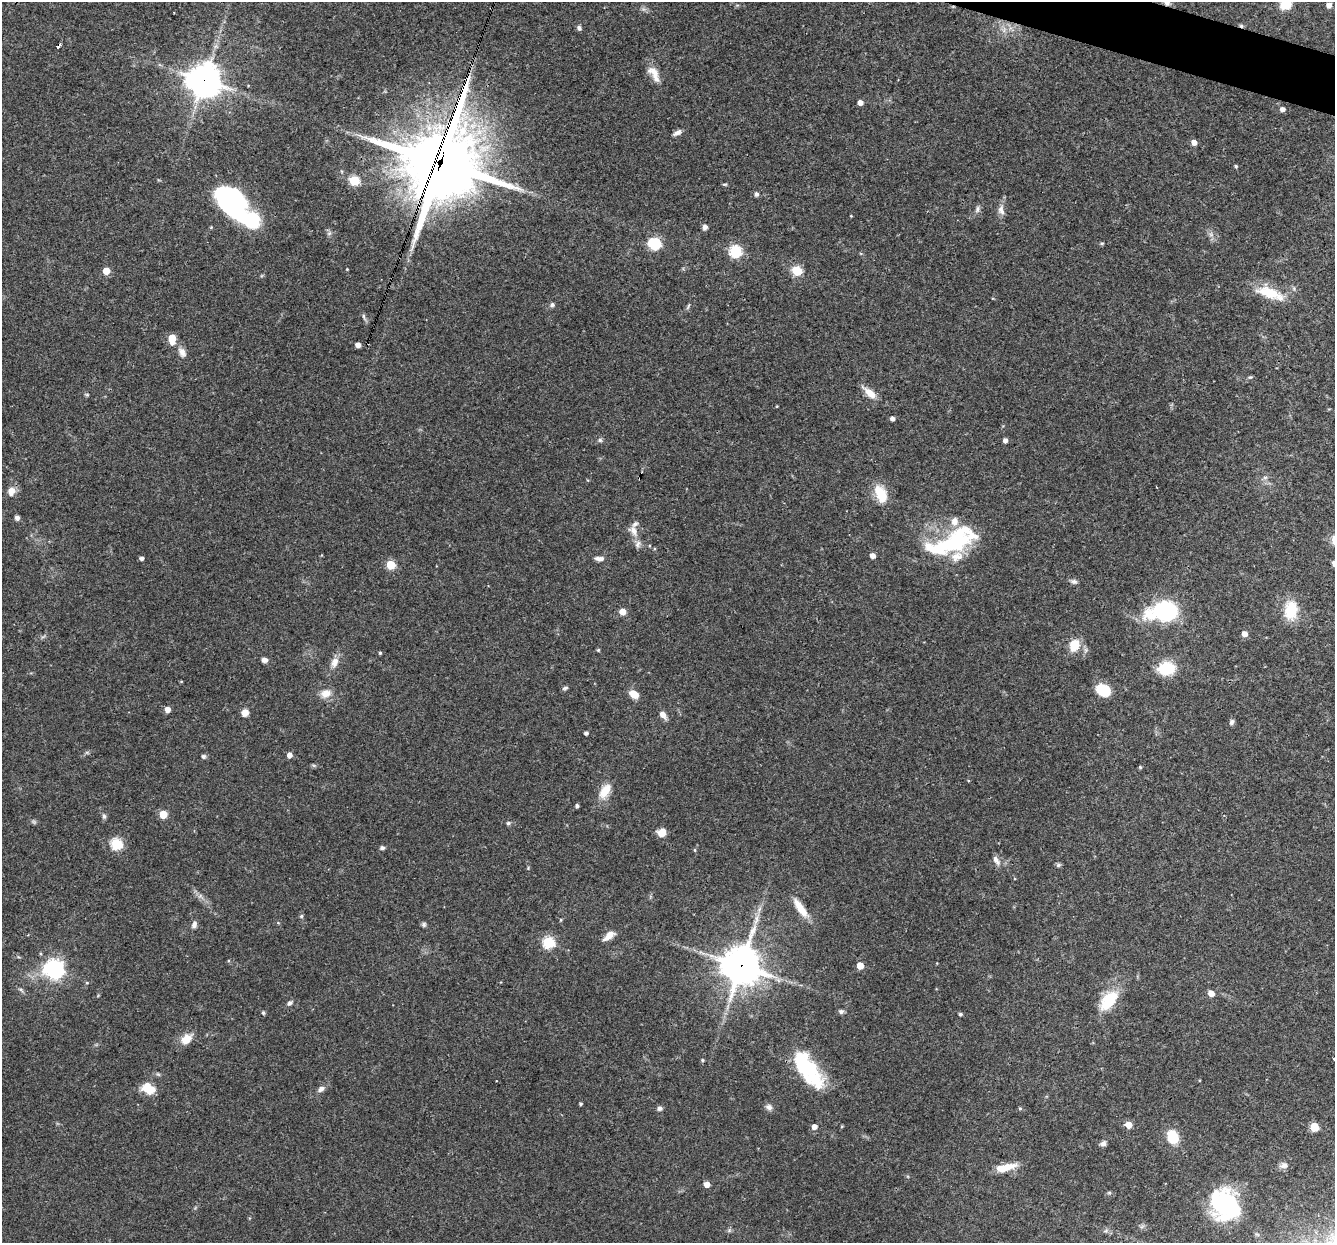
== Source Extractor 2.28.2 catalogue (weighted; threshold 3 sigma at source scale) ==
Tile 10 of 4 x 4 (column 2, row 3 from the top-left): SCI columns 1334-2666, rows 1498-2738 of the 5331 x 5348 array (HDU 1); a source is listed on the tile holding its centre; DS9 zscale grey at full resolution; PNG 1337 x 1245 px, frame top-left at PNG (2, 2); no overlay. Shown black and unused: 1% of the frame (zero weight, under 3 of 4 exposures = <1% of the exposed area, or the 3 px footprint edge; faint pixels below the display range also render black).
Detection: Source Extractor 2.28.2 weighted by HDU 2 'WHT'; one run over the whole footprint, this tile lists its part. Background 0.0576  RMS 0.0032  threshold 0.0146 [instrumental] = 3 sigma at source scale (4.5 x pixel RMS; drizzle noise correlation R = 1.50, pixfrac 1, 0.05/0.05 arcsec/px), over >= 5 px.
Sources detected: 140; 1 too faint to see at this stretch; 2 inside a brighter object's white glare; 2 cosmic-ray / hot-pixel residue — not listed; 6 inside a brighter listed object's ellipse — not listed separately; the other 129 listed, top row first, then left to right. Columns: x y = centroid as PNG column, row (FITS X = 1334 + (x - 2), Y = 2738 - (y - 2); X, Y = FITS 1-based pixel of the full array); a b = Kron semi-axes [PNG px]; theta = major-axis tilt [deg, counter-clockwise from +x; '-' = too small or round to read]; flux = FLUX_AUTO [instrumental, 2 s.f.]
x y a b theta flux
1166 2 13 6 -36 1.8
1285 4 10 8 12 6.5
1329 5 5 5 - 1.8
579 28 7 5 -62 0.76
59 46 5 3 - 4.1
654 74 25 10 -60 3.8
204 80 12 11 - 490
860 103 4 4 - 1.8
1282 109 4 4 - 1.6
677 133 11 5 30 1.4
1194 142 5 5 - 2.2
440 163 32 28 66 2100
1236 166 4 4 - 0.5
354 180 5 5 - 20
725 184 7 3 -8 0.41
756 194 5 4 - 1
231 202 37 22 -50 54
977 209 10 5 78 0.95
1001 210 15 8 -78 1.9
851 216 3 3 - 0.23
705 227 6 6 - 1.1
329 233 7 4 19 0.58
1211 235 7 4 -19 0.74
1102 243 5 4 - 0.44
654 244 9 8 - 15
735 251 6 6 - 34
347 269 3 3 - 0.25
106 271 5 5 - 5
797 271 5 5 - 19
1270 293 36 12 -20 9
552 305 6 6 - 0.75
364 316 8 4 -81 0.61
172 339 7 5 -85 8.7
358 345 4 4 - 2.1
182 352 13 9 -70 2
1250 377 6 4 17 0.43
870 393 17 8 -42 3.6
87 395 6 4 0 0.38
777 406 4 3 - 0.23
892 418 4 4 - 1.2
600 440 6 6 - 0.62
1005 440 4 4 - 1.3
1265 477 7 4 0 0.61
11 491 10 8 67 2.6
881 494 21 12 -64 7.4
17 518 6 5 - 0.99
634 531 18 11 -58 3.3
951 542 62 23 24 35
872 556 5 4 - 1.7
142 558 4 4 - 1
599 559 11 5 0 1.5
1334 563 5 5 - 1.4
391 565 5 5 - 13
1074 581 9 6 -12 0.92
1291 610 22 15 82 9.5
622 611 5 5 - 3.8
1165 611 22 13 8 46
1244 634 5 5 - 1.9
1074 645 14 11 67 5.5
598 650 4 4 - 0.38
380 653 4 3 - 0.46
264 660 7 5 -8 1.3
335 662 15 9 68 2.6
1166 669 19 14 3 10
181 681 4 3 - 0.26
565 688 7 4 16 0.62
1104 690 12 10 -25 11
326 693 14 10 17 3.1
634 694 12 8 -37 3.2
167 709 5 5 - 2.4
245 713 7 6 - 2.6
663 715 8 6 -50 2.6
1232 722 7 5 59 0.9
586 733 4 4 - 0.89
290 755 5 5 - 1.8
203 756 6 5 - 0.72
313 765 6 4 -18 0.46
1140 767 4 4 - 0.42
605 791 19 10 56 5.3
577 806 4 4 - 0.73
163 814 5 5 - 8.3
104 816 7 5 -89 0.73
508 823 6 5 - 0.58
662 833 8 7 - 4
116 844 6 5 - 30
382 848 6 5 - 0.69
695 850 5 3 - 0.34
996 860 12 6 -61 1.5
1058 865 6 5 - 0.59
528 868 6 3 59 0.32
800 908 27 8 -55 5.6
301 916 6 4 48 0.47
561 920 4 4 - 0.35
194 924 9 6 76 1.3
424 924 7 6 - 0.61
609 936 16 7 38 2.8
548 942 6 6 - 31
741 966 13 13 - 770
860 966 5 5 - 4.7
54 969 8 8 - 140
87 983 5 4 - 0.38
21 990 8 4 -38 0.62
1211 993 5 5 - 3.1
1108 1000 29 16 50 11
289 1003 8 6 55 0.83
841 1012 6 6 - 0.82
263 1013 5 5 - 0.58
960 1014 4 4 - 0.66
186 1039 13 9 44 4.4
1334 1058 3 3 - 0.89
702 1060 5 4 - 0.39
808 1068 39 22 -62 19
148 1088 17 11 -25 5.3
321 1089 9 6 36 1.3
581 1104 3 3 - 0.47
769 1107 9 7 -23 1.3
660 1108 6 6 - 0.85
1020 1108 5 4 - 0.39
1128 1125 5 5 - 3.8
814 1127 5 5 - 1.9
1314 1127 5 5 - 11
1173 1137 11 8 -67 10
1103 1143 8 6 34 1.1
1284 1165 11 8 5 1.5
1005 1167 24 8 14 5.9
707 1184 5 4 - 2.7
1109 1193 6 4 0 0.43
1225 1205 29 24 -55 45
1142 1226 7 4 19 0.64
Overlapping masked pixels (flux is a lower limit): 5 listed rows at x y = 1166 2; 59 46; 204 80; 440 163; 741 966
Isophote crosses this tile's border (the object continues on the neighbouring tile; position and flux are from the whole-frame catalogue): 4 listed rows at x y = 1166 2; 1285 4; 1334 563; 1334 1058